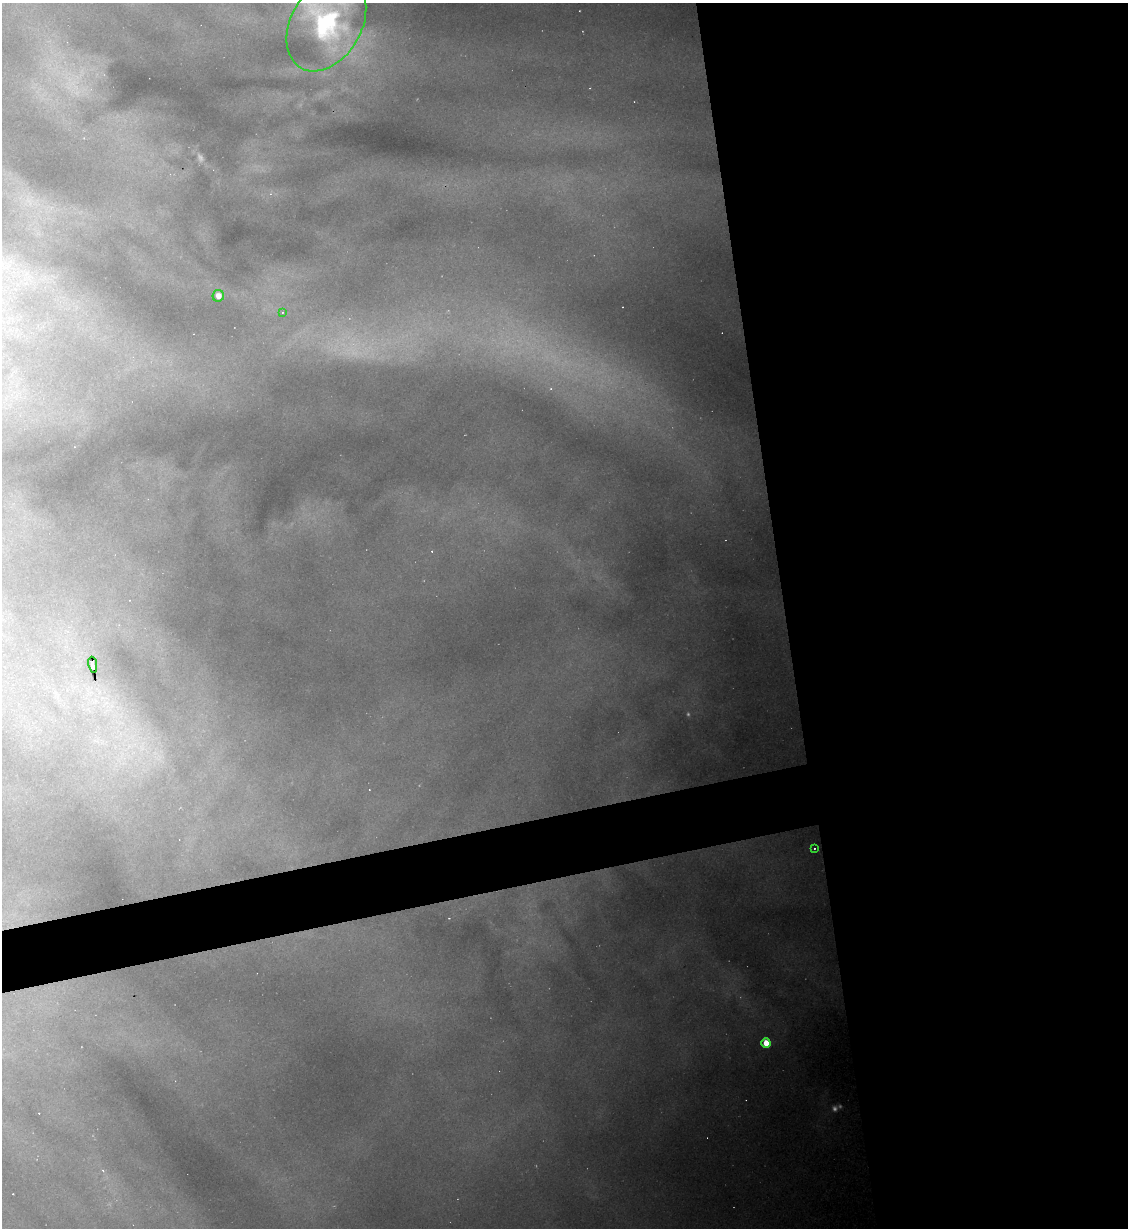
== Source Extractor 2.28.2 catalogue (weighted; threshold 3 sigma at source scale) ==
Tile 8 of 4 x 4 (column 4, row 2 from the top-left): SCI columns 3624-4749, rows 2455-3680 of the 4885 x 4907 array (HDU 1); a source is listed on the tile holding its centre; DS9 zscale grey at full resolution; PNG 1130 x 1230 px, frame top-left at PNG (2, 3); each listed source drawn as its Kron ellipse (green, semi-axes under 4 px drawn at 4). Shown black and unused: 34% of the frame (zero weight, under 2 of 3 exposures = <1% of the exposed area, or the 3 px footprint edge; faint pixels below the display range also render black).
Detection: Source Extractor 2.28.2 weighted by HDU 2 'WHT'; one run over the whole footprint, this tile lists its part. Background 1.16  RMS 0.044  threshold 0.197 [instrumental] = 3 sigma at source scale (4.5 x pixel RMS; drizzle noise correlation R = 1.50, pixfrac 1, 0.05/0.05 arcsec/px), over >= 5 px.
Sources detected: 11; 5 cosmic-ray / hot-pixel residue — neither listed nor drawn; the other 6 listed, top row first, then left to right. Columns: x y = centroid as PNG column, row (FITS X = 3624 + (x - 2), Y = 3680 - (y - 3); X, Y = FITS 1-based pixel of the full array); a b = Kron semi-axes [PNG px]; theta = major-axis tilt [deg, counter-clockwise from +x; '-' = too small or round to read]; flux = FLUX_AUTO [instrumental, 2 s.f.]
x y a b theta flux
326 24 51 35 60 460
218 296 6 5 - 17
282 312 4 2 - 3.1
93 665 8 3 -80 70
814 848 3 2 - 4.4
766 1043 5 4 - 42
Isophote crosses this tile's border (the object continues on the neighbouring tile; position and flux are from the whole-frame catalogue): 1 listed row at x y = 326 24